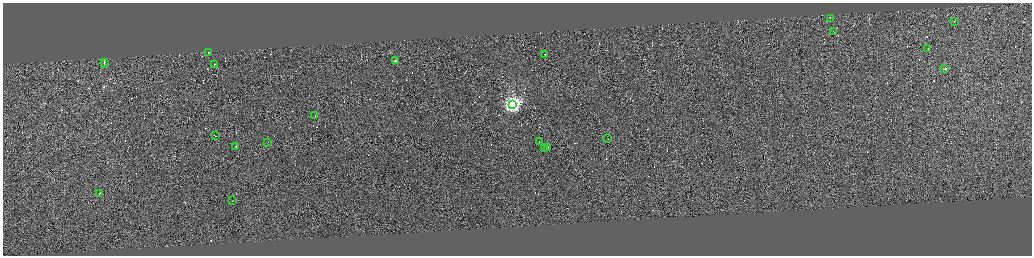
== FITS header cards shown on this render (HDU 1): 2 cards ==
NAXIS1  =                 4117
NAXIS2  =                 1014

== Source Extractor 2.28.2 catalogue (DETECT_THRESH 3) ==
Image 4117 x 1014 px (HDU 1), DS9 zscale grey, zoomed out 1/4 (1 PNG px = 4 x 4 image px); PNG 1034 x 258 px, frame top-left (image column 3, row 1011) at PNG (3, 3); each listed source drawn as its Kron ellipse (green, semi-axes under 4 px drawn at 4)
Background 0.101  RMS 3.8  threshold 11.4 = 3 sigma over >= 5 px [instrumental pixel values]
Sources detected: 456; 434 cannot appear on this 1/4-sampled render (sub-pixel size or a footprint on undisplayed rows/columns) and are neither listed nor drawn; the other 22 listed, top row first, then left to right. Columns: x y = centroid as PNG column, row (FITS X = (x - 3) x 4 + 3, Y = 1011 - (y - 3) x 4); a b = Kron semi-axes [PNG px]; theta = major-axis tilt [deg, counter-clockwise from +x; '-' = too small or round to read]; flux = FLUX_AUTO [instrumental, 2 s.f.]
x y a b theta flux
830 18 2 1 - 27000
954 21 2 1 - 18000
834 31 2 1 - 13000
928 48 2 1 - 27000
208 52 2 1 - 36000
545 54 2 1 - 12000
395 61 2 1 - 17000
104 62 2 1 - 160000
104 63 2 1 - 140000
214 64 2 1 - 13000
944 69 3 1 - 39000
512 104 4 4 - 820000
315 115 2 1 - 11000
215 136 2 1 - 15000
607 138 2 1 - 40000
539 141 2 1 - 12000
268 142 2 1 - 12000
236 147 2 1 - 29000
548 147 2 1 - 20000
544 148 2 1 - 20000
100 193 2 1 - 28000
232 200 2 1 - 20000
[434 sub-pixel or undisplayed-footprint detections neither listed nor drawn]